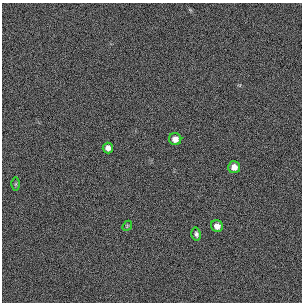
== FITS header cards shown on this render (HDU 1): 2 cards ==
NAXIS1  =                  300 / length of original image axis
NAXIS2  =                  300 / length of original image axis

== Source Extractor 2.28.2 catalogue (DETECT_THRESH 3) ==
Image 300 x 300 px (HDU 1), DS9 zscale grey, 1 PNG px = 1 image px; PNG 304 x 304 px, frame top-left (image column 1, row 300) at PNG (2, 3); each listed source drawn as its Kron ellipse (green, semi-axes under 4 px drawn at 4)
Background 384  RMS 67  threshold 200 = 3 sigma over >= 5 px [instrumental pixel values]
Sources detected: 7; all 7 listed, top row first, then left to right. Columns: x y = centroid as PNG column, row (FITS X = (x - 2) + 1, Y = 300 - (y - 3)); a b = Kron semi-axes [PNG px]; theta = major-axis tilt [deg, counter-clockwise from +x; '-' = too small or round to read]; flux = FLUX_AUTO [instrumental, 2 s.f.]
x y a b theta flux
175 139 6 6 - 32000
108 148 5 5 - 23000
234 167 6 6 - 28000
16 184 6 4 89 6600
127 226 5 4 - 5300
217 226 6 5 - 26000
196 234 6 5 - 11000